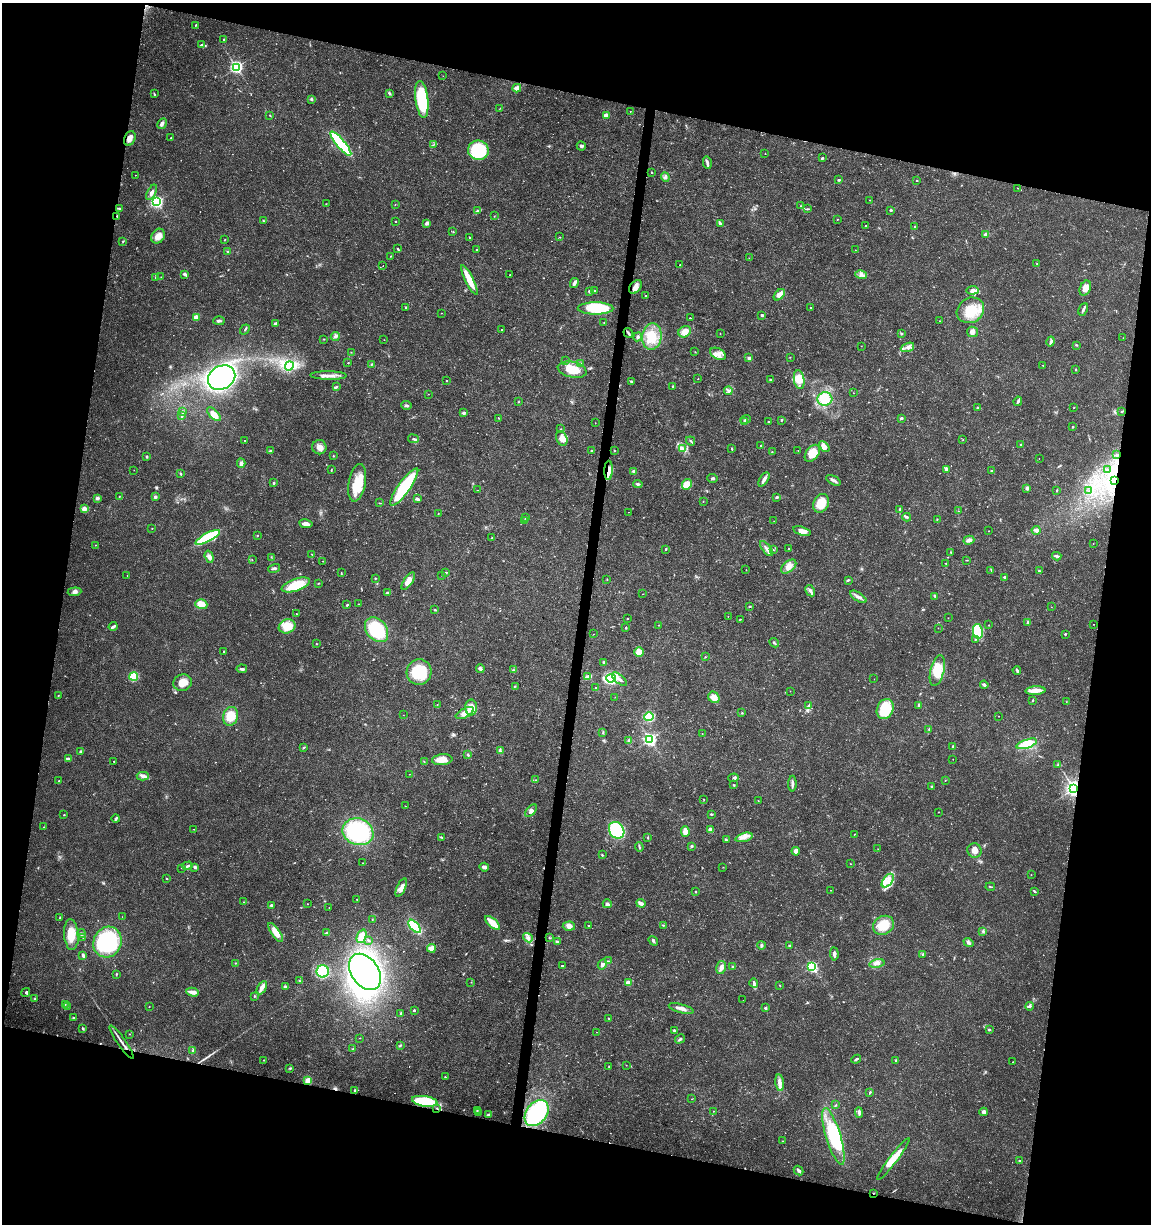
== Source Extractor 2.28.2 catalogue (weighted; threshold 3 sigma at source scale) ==
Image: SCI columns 226-4819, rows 10-4896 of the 5104 x 4898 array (HDU 1 of 3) = the unmasked area's bounding box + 8 px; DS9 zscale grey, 4 x 4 block average (1 PNG px = mean of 4 x 4 image px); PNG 1153 x 1226 px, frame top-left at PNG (2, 3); each listed source drawn as its Kron ellipse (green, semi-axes under 4 px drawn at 4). Shown black and unused: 26% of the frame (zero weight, under 3 of 4 exposures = <1% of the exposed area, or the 3 px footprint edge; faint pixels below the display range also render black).
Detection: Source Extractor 2.28.2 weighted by HDU 2 'WHT'. Background 0.0189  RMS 0.0018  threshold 0.00796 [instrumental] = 3 sigma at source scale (4.5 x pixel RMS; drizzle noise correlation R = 1.50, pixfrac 1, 0.0396/0.0396 arcsec/px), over >= 5 px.
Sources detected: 660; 5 too faint to see at this stretch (4 x 4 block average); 5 inside a brighter object's white glare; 8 cosmic-ray / hot-pixel residue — neither listed nor drawn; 5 coinciding with a brighter row at this scale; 40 inside a brighter listed object's ellipse — not listed separately; of the other 597, all 500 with FLUX_AUTO >= 0.298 (the completeness limit of this list) listed and drawn (97 fainter detections not listed), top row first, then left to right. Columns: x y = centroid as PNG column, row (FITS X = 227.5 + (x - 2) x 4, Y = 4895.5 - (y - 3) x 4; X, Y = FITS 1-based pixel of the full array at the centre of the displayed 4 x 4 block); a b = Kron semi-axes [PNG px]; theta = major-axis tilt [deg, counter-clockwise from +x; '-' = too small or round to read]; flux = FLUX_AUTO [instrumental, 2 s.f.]
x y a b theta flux
196 25 2 2 - 0.75
224 39 2 2 - 1.4
202 45 4 2 - 1.3
236 67 2 2 - 260
443 76 2 2 - 0.37
517 88 4 3 - 7.8
389 93 4 3 - 1.5
154 94 3 2 - 0.88
311 99 3 2 - 1.5
422 99 18 6 -83 76
500 108 2 2 - 0.32
630 111 2 2 - 0.47
270 115 2 2 - 0.74
606 115 4 3 - 6
162 124 6 3 61 3.8
130 138 7 5 67 5.8
171 138 2 2 - 1.3
341 144 15 4 -50 110
433 145 3 2 - 0.89
581 146 4 3 - 1.9
478 150 10 9 - 68
765 154 2 2 - 0.39
822 158 3 3 - 0.99
707 163 6 3 -77 2.5
652 172 2 2 - 1.2
136 175 2 2 - 0.44
665 177 5 3 - 2.4
839 180 3 2 - 1.3
917 181 2 2 - 0.77
1017 188 2 2 - 0.32
152 192 8 3 62 4.6
869 200 2 2 - 0.4
157 202 2 2 - 250
326 204 2 2 - 0.31
395 204 2 2 - 0.57
801 206 2 2 - 1.1
120 208 4 2 - 1.6
807 209 4 2 - 1.2
891 210 2 2 - 1.8
477 211 3 2 - 1.2
117 216 2 2 - 0.65
494 216 2 2 - 0.44
837 219 2 2 - 0.59
263 221 2 2 - 1.1
395 221 2 2 - 1.1
427 223 3 2 - 3.7
720 224 4 2 - 2.7
866 225 2 2 - 0.79
915 227 3 2 - 1.7
453 231 2 2 - 0.54
986 234 3 3 - 4.1
158 236 8 6 53 9.9
469 237 2 2 - 1.1
560 237 2 2 - 0.64
224 240 2 2 - 0.48
123 241 3 2 - 0.76
398 249 3 2 - 1.2
477 250 2 2 - 0.57
855 250 2 2 - 0.33
227 252 3 2 - 0.65
390 256 2 2 - 0.31
749 258 2 2 - 0.3
1037 264 2 2 - 0.48
680 265 2 2 - 0.44
383 266 2 2 - 0.42
185 274 3 3 - 2.4
510 275 2 2 - 0.42
861 275 6 3 -13 3.4
161 277 2 2 - 0.63
156 278 2 2 - 0.83
469 280 16 4 -63 19
574 283 5 2 - 4.3
636 287 8 5 53 5.9
1085 288 8 5 66 6.5
972 290 6 4 7 4
589 291 3 3 - 1.5
594 291 2 2 - 1.1
779 295 7 4 46 8.2
645 296 2 2 - 0.54
406 307 2 2 - 1.9
596 308 18 6 0 62
811 308 2 2 - 1.1
1083 309 6 2 65 2.7
970 310 14 12 35 31
441 313 2 2 - 0.34
762 315 2 2 - 7.1
196 317 2 2 - 26
690 318 2 2 - 0.86
219 321 6 2 -3 2.9
940 321 2 2 - 0.48
604 322 2 2 - 0.47
276 323 3 2 - 3.9
245 329 5 2 - 1.3
501 330 2 2 - 0.42
685 332 6 5 - 10
972 332 6 5 - 3.9
628 333 5 2 - 1.8
720 333 2 2 - 0.5
901 334 2 2 - 1.6
335 336 4 4 - 2.7
652 336 13 9 83 24
638 337 4 3 - 1.9
1123 338 2 2 - 0.48
324 339 2 2 - 0.49
384 340 2 2 - 0.39
1051 341 5 3 - 2.2
1076 345 3 2 - 0.77
861 346 2 2 - 0.54
907 347 7 3 21 4.7
351 352 2 2 - 0.31
695 352 2 2 - 0.36
718 354 8 5 -28 7.8
790 357 2 2 - 0.41
749 358 2 2 - 8.3
565 360 2 2 - 0.52
348 363 2 2 - 0.82
581 364 2 2 - 0.76
371 365 2 2 - 1.1
1043 365 2 2 - 0.73
289 366 5 4 - 5.2
572 370 15 7 -14 23
1076 370 2 2 - 0.67
329 375 18 3 -1 7.7
222 377 14 11 31 430
698 379 2 2 - 0.46
799 379 9 5 -80 9.6
770 380 3 2 - 0.84
447 381 2 2 - 0.82
631 381 3 2 - 1.2
672 386 3 2 - 0.77
336 387 3 2 - 1.2
728 391 4 2 - 1.9
853 393 2 2 - 0.38
428 394 2 2 - 0.37
825 399 7 7 - 27
1018 401 5 2 - 2.8
518 402 2 2 - 0.42
406 405 5 3 - 2.1
978 407 3 2 - 0.88
1073 408 2 2 - 0.43
1122 411 3 2 - 1
183 412 3 2 - 0.93
464 413 2 2 - 6.9
214 414 9 4 -45 10
182 416 4 2 - 1.8
498 418 2 2 - 0.54
901 418 3 2 - 1.8
746 419 5 2 - 2
781 420 2 2 - 1
745 422 3 2 - 1.2
768 422 2 2 - 0.7
595 423 2 2 - 0.36
1073 427 2 2 - 1
561 429 2 2 - 0.61
562 438 8 5 -66 11
413 439 5 2 - 1.6
245 440 2 2 - 0.35
963 440 2 2 - 0.39
690 441 5 2 - 1.3
1020 445 2 2 - 0.65
760 446 2 2 - 0.53
319 447 7 7 - 7.9
824 447 6 3 -45 8.6
682 448 3 2 - 1.3
732 449 3 2 - 1
591 450 2 2 - 0.84
798 450 2 2 - 0.36
271 451 3 2 - 2.2
614 451 2 2 - 0.64
772 452 2 2 - 0.95
812 453 9 6 52 19
1116 455 2 2 - 0.48
147 456 3 2 - 0.96
333 456 2 2 - 0.59
1039 459 2 2 - 0.42
241 463 5 3 - 3.6
946 469 4 3 - 3.2
134 470 2 2 - 0.33
331 470 3 2 - 0.78
609 470 9 3 88 6.8
1107 470 2 2 - 0.57
634 471 3 3 - 2
991 471 2 2 - 2.7
181 474 3 2 - 1
713 478 5 3 - 1.7
764 479 8 3 59 5.2
833 480 8 2 -27 3.9
1115 480 4 2 - 1.4
274 483 2 2 - 3.4
357 483 19 8 80 26
638 484 5 3 - 1.9
687 484 5 4 - 20
404 487 22 6 54 83
1027 488 2 2 - 3.8
477 490 2 2 - 0.3
1057 490 2 2 - 0.62
1089 491 2 2 - 0.47
119 496 2 2 - 0.59
155 497 3 3 - 2.2
777 497 3 2 - 1.5
97 498 2 2 - 11
417 499 4 2 - 3
703 501 2 2 - 0.37
380 503 3 2 - 0.66
821 503 10 7 63 21
84 509 4 3 - 4.3
900 509 4 2 - 1.2
958 511 2 2 - 0.48
628 512 2 2 - 0.34
438 513 2 2 - 0.32
907 517 4 2 - 1.6
526 518 2 2 - 1.7
937 519 3 2 - 0.66
524 520 2 2 - 0.31
774 521 2 2 - 0.31
306 524 7 3 -10 7.5
152 528 2 2 - 0.46
1036 530 4 3 - 6.2
802 531 9 4 -17 7.8
988 531 2 2 - 0.36
257 535 2 2 - 0.49
208 537 14 4 28 79
492 538 2 2 - 1.2
969 540 5 3 - 4.7
1093 543 2 2 - 0.36
95 545 2 2 - 0.51
766 548 9 3 -53 4.3
666 549 3 2 - 1
789 549 2 2 - 0.87
773 550 2 2 - 0.44
950 552 3 2 - 0.39
312 554 2 2 - 0.67
1057 556 4 2 - 3.7
209 557 6 4 -72 4.9
271 557 2 2 - 0.45
252 560 2 2 - 0.36
966 560 3 2 - 0.61
323 561 2 2 - 0.31
946 563 2 2 - 0.75
789 567 9 5 41 9.2
274 568 6 2 15 2.3
746 570 2 2 - 0.4
991 570 2 2 - 0.58
1039 571 2 2 - 3
341 572 2 2 - 0.45
446 573 3 2 - 1.1
127 575 2 2 - 0.4
442 576 2 2 - 0.39
1005 577 2 2 - 3.2
375 578 2 2 - 0.67
607 580 2 2 - 0.4
848 580 3 2 - 1.2
408 581 10 4 55 9.8
318 583 2 2 - 0.63
296 585 15 6 19 30
810 591 6 3 -60 3.8
74 592 7 3 4 3.2
387 592 3 2 - 1.4
643 594 2 2 - 0.42
935 596 3 2 - 1.7
858 597 9 3 -33 4.1
201 604 6 4 -18 15
359 604 2 2 - 0.35
347 605 2 2 - 1.1
750 606 3 2 - 0.81
1051 607 2 2 - 0.41
435 610 3 2 - 0.8
296 614 2 2 - 0.31
728 616 2 2 - 0.46
948 618 2 2 - 0.35
627 619 2 2 - 0.69
740 619 3 2 - 0.64
1028 622 4 2 - 2.2
1094 624 2 2 - 0.32
658 625 2 2 - 0.44
989 625 2 2 - 0.65
113 626 4 2 - 2.5
287 626 8 7 - 19
626 628 3 2 - 0.74
938 628 2 2 - 0.36
376 630 14 10 -51 69
978 631 7 5 -80 49
594 634 2 2 - 1.3
1065 634 2 2 - 3.3
975 640 3 2 - 1.1
774 643 5 2 - 1.4
317 644 2 2 - 0.55
224 651 2 2 - 1.9
639 652 5 4 - 9.6
705 657 2 2 - 0.7
604 662 3 3 - 1.6
480 668 4 3 - 3
242 669 5 2 - 2.2
514 670 3 2 - 1.1
1017 670 4 2 - 2.5
937 671 16 7 77 24
419 672 13 12 - 50
134 676 4 4 - 31
588 677 4 2 - 9.3
611 678 5 4 - 78
620 679 9 2 -41 3.6
874 679 2 2 - 0.38
182 683 9 8 - 15
984 685 4 3 - 2.5
515 686 2 2 - 0.4
595 687 2 2 - 0.99
790 691 2 2 - 0.3
1035 691 10 3 4 14
58 695 2 2 - 0.39
615 697 2 2 - 0.35
714 697 6 5 - 8.5
1033 700 2 2 - 0.65
1066 702 2 2 - 0.36
437 705 2 2 - 0.32
919 705 3 2 - 2.4
809 706 2 2 - 0.59
471 708 8 6 89 13
885 709 10 8 66 40
465 713 10 4 26 7.9
742 713 2 2 - 0.74
403 715 2 2 - 0.34
231 716 9 7 73 20
999 716 2 2 - 0.43
649 717 5 4 - 33
929 730 3 2 - 0.88
603 733 4 2 - 1
702 733 2 2 - 0.36
650 739 2 2 - 280
629 741 4 3 - 2.1
1027 744 11 4 18 33
953 746 3 2 - 0.85
304 747 4 2 - 0.98
81 751 2 2 - 4.3
500 751 4 3 - 1.8
468 755 3 2 - 1.3
68 759 4 2 - 3.7
953 759 2 2 - 0.32
442 760 10 5 6 12
114 761 2 2 - 1.1
424 761 3 2 - 0.59
1058 765 3 2 - 1
409 774 2 2 - 0.37
143 776 6 4 -1 4
733 778 5 2 - 1.7
536 780 2 2 - 0.52
945 780 2 2 - 0.53
59 781 2 2 - 1.4
792 784 8 3 90 3.3
734 785 3 2 - 0.96
932 787 3 2 - 1.3
1074 788 3 2 - 520
704 799 2 2 - 0.5
758 800 2 2 - 0.38
405 806 2 2 - 0.38
531 811 7 4 50 3.4
938 812 2 2 - 0.36
712 814 4 2 - 0.98
64 815 2 2 - 1.1
116 819 4 2 - 1.9
44 827 2 2 - 0.37
194 829 2 2 - 0.32
617 830 9 7 -54 59
710 830 3 3 - 4.8
685 831 5 4 - 8.6
358 832 16 13 -21 100
854 834 2 2 - 0.35
441 837 4 2 - 1
648 837 2 2 - 0.67
744 837 9 4 16 6.3
726 840 3 2 - 1.2
691 846 3 2 - 1
639 847 5 2 - 1.4
878 849 2 2 - 0.31
975 850 7 7 - 7.6
796 851 4 3 - 5.7
602 855 2 2 - 0.76
363 863 2 2 - 0.65
850 864 2 2 - 0.63
188 866 5 2 - 2
195 867 4 2 - 1.6
484 867 5 2 - 5.7
723 867 2 2 - 0.32
181 868 2 2 - 0.53
1031 875 2 2 - 0.34
167 879 3 2 - 0.57
888 881 8 4 54 8.6
990 887 5 2 - 1.1
401 888 10 4 65 6.1
830 890 2 2 - 0.47
1034 891 4 2 - 1.4
696 892 3 2 - 0.67
357 899 2 2 - 0.55
244 902 2 2 - 0.31
641 903 4 2 - 5.9
307 904 2 2 - 0.38
607 904 4 3 - 2.3
271 905 3 2 - 1.8
329 908 2 2 - 0.41
122 917 2 2 - 0.33
60 918 3 2 - 0.96
372 919 2 2 - 0.35
492 923 9 3 -42 20
663 925 2 2 - 0.59
883 925 11 9 29 22
415 926 8 4 -49 54
569 926 6 4 5 5.4
589 926 3 2 - 0.65
983 931 3 3 - 1.5
276 932 11 4 -55 12
326 933 3 2 - 2.1
81 934 4 3 - 2.2
71 935 15 7 -86 17
362 936 7 4 68 13
83 937 2 2 - 0.4
528 938 5 3 - 2.7
549 938 3 2 - 0.78
369 940 3 2 - 1.2
653 941 5 3 - 1.8
107 942 16 14 65 97
557 942 3 3 - 2.1
968 943 5 3 - 2.2
761 945 4 3 - 1.8
789 946 3 2 - 1
431 948 4 4 - 9.4
834 954 6 2 -85 3.9
923 954 2 2 - 0.81
83 955 4 2 - 3
608 961 2 2 - 0.46
235 963 2 2 - 0.75
877 963 8 4 12 4.3
602 964 5 3 - 3.1
562 966 2 2 - 3.7
721 967 6 4 78 4.6
733 967 2 2 - 6.5
812 967 2 2 - 160
323 971 6 6 - 66
365 972 20 13 -55 240
116 974 3 2 - 0.79
299 981 3 2 - 0.6
471 982 2 2 - 0.3
628 983 2 2 - 29
754 983 5 2 - 1.8
779 985 2 2 - 0.39
285 987 3 3 - 1.6
262 988 7 4 61 6
192 992 6 2 -13 8.4
26 993 5 2 - 1.5
254 996 2 2 - 1.4
35 998 4 2 - 1.2
743 1000 2 2 - 0.35
65 1004 2 2 - 0.35
67 1006 2 2 - 0.36
1030 1006 4 3 - 2.1
149 1007 2 2 - 0.37
681 1008 13 3 -15 5.7
765 1008 2 2 - 4.7
414 1010 2 2 - 3.4
401 1013 3 2 - 1.2
74 1018 3 2 - 1.4
609 1019 2 2 - 0.45
83 1029 2 2 - 2
674 1030 2 2 - 4.4
989 1030 3 2 - 1.4
597 1032 2 2 - 0.51
129 1034 2 2 - 0.64
360 1038 2 2 - 0.31
680 1039 5 2 - 2
122 1042 20 2 -55 5.9
400 1045 3 2 - 0.75
353 1049 2 2 - 0.72
193 1051 3 2 - 1.2
856 1059 5 2 - 1.8
263 1060 2 2 - 0.39
896 1060 2 2 - 1.1
1013 1062 2 2 - 0.44
626 1065 2 2 - 0.34
609 1066 3 2 - 0.62
290 1068 3 2 - 1.1
445 1077 2 2 - 0.99
308 1081 3 3 - 14
780 1083 8 4 -82 5.2
355 1090 3 2 - 0.91
870 1092 3 2 - 1.2
692 1099 2 2 - 0.36
425 1101 13 5 -8 61
835 1105 3 2 - 1
437 1108 2 2 - 0.78
477 1110 3 2 - 0.61
714 1111 2 2 - 0.34
478 1112 2 2 - 0.65
859 1112 5 2 - 3.3
984 1112 4 4 - 3.1
537 1113 14 10 52 91
488 1115 3 3 - 1.7
833 1136 29 7 -73 64
782 1141 2 2 - 0.4
893 1159 26 4 53 18
1019 1160 3 2 - 0.88
799 1171 5 2 - 3.1
873 1193 2 2 - 0.53
Overlapping masked pixels (flux is a lower limit): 7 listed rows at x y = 117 216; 609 470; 1115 480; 1074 788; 122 1042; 437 1108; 873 1193
Diffuse or blended objects may show on this block-average render without a row.